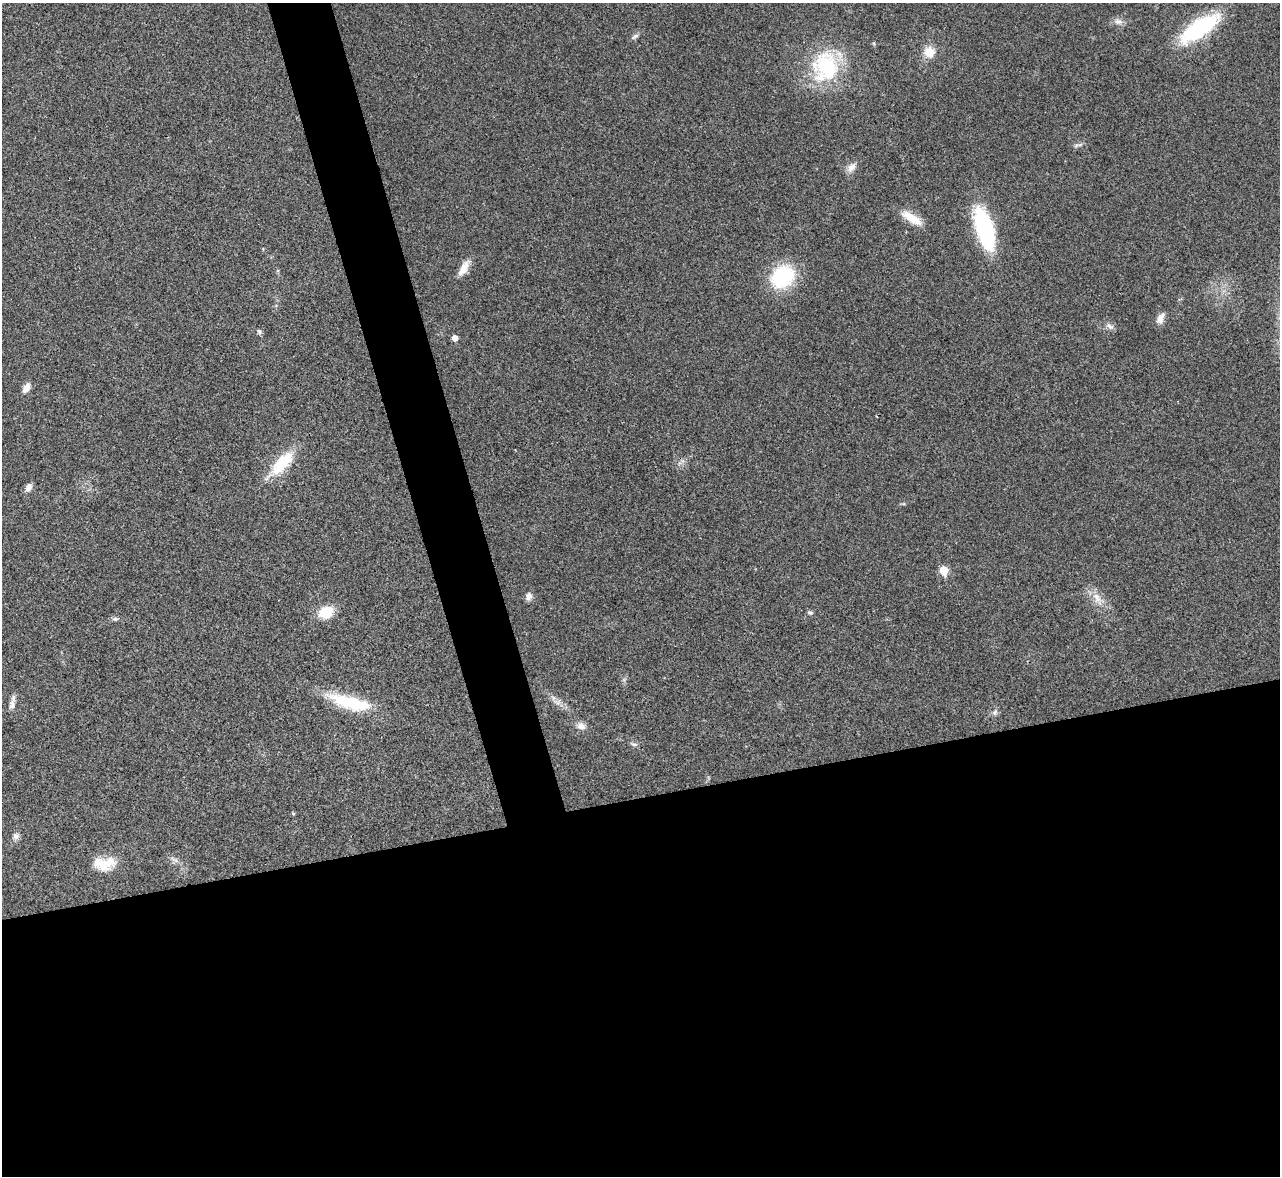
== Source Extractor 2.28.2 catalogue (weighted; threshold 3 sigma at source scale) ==
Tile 15 of 4 x 4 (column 3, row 4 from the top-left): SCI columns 2562-3839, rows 263-1436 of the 5119 x 5100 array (HDU 1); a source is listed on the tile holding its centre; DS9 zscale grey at full resolution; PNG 1282 x 1178 px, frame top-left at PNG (2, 3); no overlay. Shown black and unused: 36% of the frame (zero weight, under 3 of 4 exposures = <1% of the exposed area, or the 3 px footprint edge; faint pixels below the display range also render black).
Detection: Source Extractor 2.28.2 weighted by HDU 2 'WHT'; one run over the whole footprint, this tile lists its part. Background 0.0221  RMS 0.0044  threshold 0.0197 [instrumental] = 3 sigma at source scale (4.5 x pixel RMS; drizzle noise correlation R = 1.50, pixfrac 1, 0.05/0.05 arcsec/px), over >= 5 px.
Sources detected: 38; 1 inside a brighter object's white glare — not listed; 2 inside a brighter listed object's ellipse — not listed separately; the other 35 listed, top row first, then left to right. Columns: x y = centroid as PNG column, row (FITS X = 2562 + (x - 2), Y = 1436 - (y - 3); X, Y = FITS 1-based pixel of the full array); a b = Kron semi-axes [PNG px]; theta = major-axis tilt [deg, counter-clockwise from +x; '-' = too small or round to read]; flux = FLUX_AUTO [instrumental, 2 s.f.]
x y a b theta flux
1118 21 13 8 -7 2.5
1199 28 42 16 35 47
635 36 12 5 33 1.3
874 44 6 4 -72 0.53
929 52 16 15 - 6.4
826 66 32 26 79 43
1080 145 7 4 26 1
851 167 15 9 52 3.1
912 218 26 9 -32 9
985 229 46 17 -73 45
464 268 21 8 60 5.3
783 277 25 21 39 33
1160 318 15 8 64 2.9
1110 326 12 7 -32 1.9
259 332 7 6 - 0.98
455 338 5 5 - 3
26 388 13 7 61 2.9
281 464 46 15 47 17
29 487 10 7 56 2.5
944 570 6 5 - 14
529 596 10 8 86 2.1
1097 598 17 10 -62 5.2
326 612 18 13 22 10
810 613 7 6 - 1
115 619 8 5 7 1.1
553 698 7 4 89 1.1
353 703 62 17 -18 25
12 705 13 9 86 2.5
995 713 9 6 50 1.3
581 726 12 9 -19 2.9
634 744 12 4 -16 1
293 813 5 4 - 0.53
16 836 9 8 - 1.9
174 860 14 5 -28 2
103 866 26 18 4 8.9